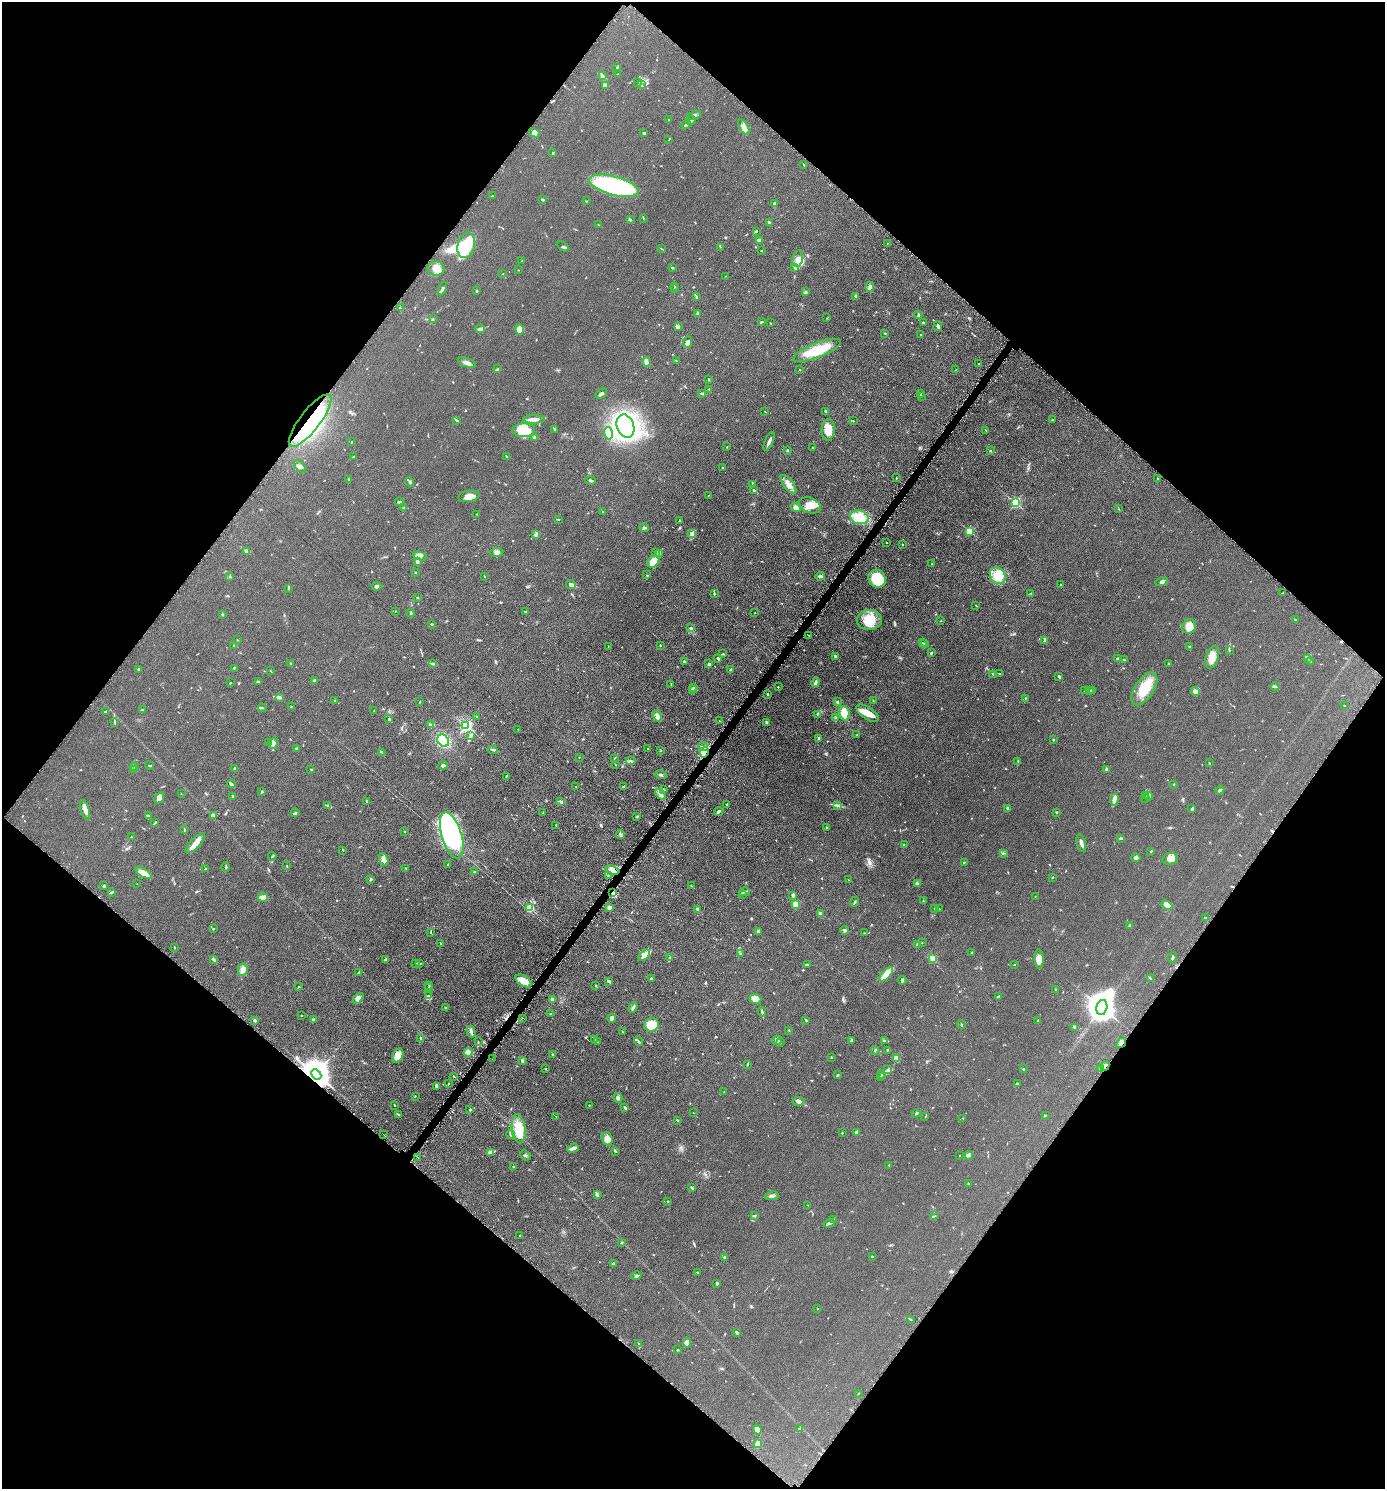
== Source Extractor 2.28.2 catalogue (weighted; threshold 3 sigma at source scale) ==
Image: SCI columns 150-5679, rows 10-5955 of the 5970 x 5964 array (HDU 1 of 3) = the unmasked area's bounding box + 8 px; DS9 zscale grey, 4 x 4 block average (1 PNG px = mean of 4 x 4 image px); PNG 1387 x 1491 px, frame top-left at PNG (2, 2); each listed source drawn as its Kron ellipse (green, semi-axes under 4 px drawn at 4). Shown black and unused: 50% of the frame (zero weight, under 4 of 8 exposures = <1% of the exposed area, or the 3 px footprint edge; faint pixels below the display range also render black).
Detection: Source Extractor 2.28.2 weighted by HDU 2 'WHT'. Background 0.0901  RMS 0.0078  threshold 0.032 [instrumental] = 3 sigma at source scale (4.09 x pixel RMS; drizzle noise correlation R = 1.36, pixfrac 0.8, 0.05/0.05 arcsec/px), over >= 5 px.
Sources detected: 819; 5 too faint to see at this stretch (4 x 4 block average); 7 inside a brighter object's white glare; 12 cosmic-ray / hot-pixel residue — neither listed nor drawn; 28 coinciding with a brighter row at this scale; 48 inside a brighter listed object's ellipse — not listed separately; of the other 719, all 500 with FLUX_AUTO >= 1.6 (the completeness limit of this list) listed and drawn (219 fainter detections not listed), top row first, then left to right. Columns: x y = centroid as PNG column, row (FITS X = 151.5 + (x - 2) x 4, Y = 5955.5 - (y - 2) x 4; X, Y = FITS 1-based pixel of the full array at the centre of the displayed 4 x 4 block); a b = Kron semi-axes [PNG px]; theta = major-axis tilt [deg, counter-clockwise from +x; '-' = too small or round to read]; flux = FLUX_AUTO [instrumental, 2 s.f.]
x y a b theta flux
617 67 3 2 - 3.2
618 74 2 2 - 2.1
602 76 3 2 - 16
638 82 2 2 - 2.1
606 85 4 3 - 6.4
641 85 3 2 - 2.1
694 115 7 2 15 7.1
669 119 2 2 - 2.2
691 120 5 2 - 5.3
686 124 5 2 - 6.3
744 127 8 3 -60 20
534 133 6 4 -30 11
644 133 4 2 - 4.2
669 139 2 2 - 1.6
553 153 2 2 - 4.5
803 164 3 2 - 2.2
614 186 25 9 -15 640
492 196 3 2 - 1.7
542 199 3 2 - 5.3
587 201 2 2 - 1.8
774 204 2 2 - 15
643 218 3 2 - 2.9
630 220 3 2 - 2.7
769 223 2 2 - 4.6
598 225 2 2 - 2.4
756 231 3 2 - 5.3
759 240 3 3 - 9
887 243 2 2 - 1.9
466 245 13 8 77 140
563 246 6 2 -29 7.3
720 247 3 2 - 1.9
661 249 3 2 - 2.7
761 250 2 2 - 3.8
798 259 8 5 77 33
522 261 2 2 - 2.2
672 267 3 2 - 4.6
795 267 3 2 - 2.7
436 269 8 7 - 40
518 270 2 2 - 2
503 274 2 2 - 1.8
725 276 2 2 - 1.9
675 287 2 2 - 1.7
870 287 5 3 - 11
442 289 7 2 65 8.5
674 289 3 2 - 2.8
476 291 3 2 - 5.8
806 292 3 2 - 3.6
856 296 3 2 - 14
697 297 2 2 - 3.9
400 308 3 2 - 3.1
698 313 3 2 - 8.3
918 314 3 2 - 5.9
827 318 2 2 - 1.6
433 319 2 2 - 2.6
762 321 2 2 - 2.2
770 323 2 2 - 1.6
924 323 3 2 - 2.7
938 326 5 3 - 7.9
678 327 4 3 - 7.7
480 329 5 2 - 16
520 329 5 4 - 47
885 333 2 2 - 4
920 335 2 2 - 2.1
688 342 6 4 90 15
817 350 25 7 21 150
676 361 2 2 - 1.8
467 362 9 3 -20 17
647 362 4 3 - 12
979 364 3 2 - 3.1
498 369 3 2 - 3.1
800 370 2 2 - 2
956 370 2 2 - 2.7
709 379 3 2 - 3.3
709 389 2 2 - 1.7
702 393 4 2 - 4.6
601 394 6 3 33 12
921 394 2 2 - 1.9
921 396 2 2 - 2.5
765 411 2 2 - 1.6
826 411 4 2 - 5.1
534 419 11 3 1 29
456 420 4 2 - 5.7
1052 420 3 2 - 2
310 421 32 10 52 280
853 421 2 2 - 2
625 426 12 8 -69 970
555 429 3 2 - 6.5
524 430 11 7 4 99
828 430 11 6 85 50
986 431 2 2 - 2.4
608 433 6 3 -74 45
534 437 3 3 - 5
769 441 10 2 67 17
352 442 2 2 - 2.8
727 447 2 2 - 2
813 448 2 2 - 13
787 450 3 2 - 2.9
990 451 2 2 - 3.2
353 457 3 2 - 2.1
507 457 3 2 - 5.5
300 466 7 4 -47 12
723 467 2 2 - 15
896 478 2 2 - 2.5
1158 478 2 2 - 2.4
348 480 3 2 - 3.7
590 480 5 2 - 6.1
409 482 5 2 - 9.2
752 484 3 2 - 3.5
789 484 11 5 -53 28
754 490 3 2 - 4.1
708 495 2 2 - 1.6
469 496 10 5 9 32
399 502 4 2 - 9.1
1016 503 2 2 - 490
810 505 11 7 -20 48
403 507 2 2 - 3.2
796 507 5 4 - 19
1119 509 2 2 - 1.7
602 511 2 2 - 2.4
477 514 3 2 - 2.5
859 517 9 7 -14 91
558 519 2 2 - 1.7
679 520 2 2 - 2.4
644 527 5 2 - 4.7
970 531 2 2 - 240
692 534 3 3 - 17
536 535 3 2 - 3.9
887 543 2 2 - 1.7
903 545 2 2 - 2.3
247 551 2 2 - 66
497 552 7 4 7 14
656 552 2 2 - 2.9
659 554 2 2 - 2.4
420 556 7 3 -11 16
417 561 3 2 - 12
653 562 7 5 48 46
932 564 2 2 - 2.2
415 572 2 2 - 2.3
647 575 2 2 - 2.6
230 576 2 2 - 2.2
820 576 4 2 - 14
998 576 9 7 -50 52
484 577 3 2 - 2.1
877 579 9 8 - 150
1161 582 6 3 7 8.9
571 585 5 2 - 21
1061 585 2 2 - 1.8
376 586 5 3 - 7.4
288 588 3 2 - 3.3
1031 593 2 2 - 2.7
1282 593 3 2 - 2.2
714 594 3 2 - 4.1
417 597 2 2 - 7.4
976 605 2 2 - 1.9
395 611 2 2 - 1.6
525 611 3 2 - 4.5
755 612 2 2 - 1.7
411 613 4 2 - 4.9
222 614 2 2 - 3.7
1295 619 3 2 - 2.5
869 620 12 10 2 96
941 621 2 2 - 2.2
431 624 3 2 - 5.4
1189 626 7 6 - 50
690 628 3 2 - 3.6
808 635 3 2 - 5
237 640 2 2 - 2
1045 640 4 2 - 5.8
922 642 2 2 - 1.8
924 644 2 2 - 3.3
234 645 3 2 - 2.9
660 645 2 2 - 3.4
608 646 2 2 - 2
1190 647 3 2 - 4.2
1229 650 3 2 - 2
931 653 2 2 - 5
723 654 3 2 - 5
835 656 3 2 - 5.7
1212 657 11 6 70 49
718 658 4 2 - 4.7
1118 658 3 2 - 4.9
1308 658 3 2 - 4.2
1124 660 2 2 - 2.3
1310 661 3 2 - 2.4
684 662 3 2 - 5.1
291 664 3 2 - 2.8
432 664 3 2 - 3.5
709 664 3 2 - 8.1
1168 664 3 2 - 2.8
234 668 3 2 - 2.9
139 669 2 2 - 7
730 669 2 2 - 6.5
271 671 3 2 - 2.1
992 674 2 2 - 2
1000 674 2 2 - 2.7
1059 676 3 2 - 5.5
315 680 2 2 - 9.4
259 682 4 2 - 5.7
816 682 5 2 - 7.8
230 683 2 2 - 3.4
671 684 2 2 - 2.4
1275 686 4 2 - 8.2
693 687 3 2 - 4.8
778 687 2 2 - 2.8
1144 689 18 9 57 110
692 690 2 2 - 3
1089 690 3 2 - 4.7
1084 691 2 2 - 2.4
1093 691 2 2 - 1.9
1195 691 5 4 - 22
767 694 3 2 - 3.3
279 697 4 3 - 9.4
1025 698 2 2 - 3.1
334 701 3 2 - 3.1
420 701 2 2 - 2.2
873 701 2 2 - 2
837 702 3 2 - 4.9
1344 705 2 2 - 1.7
291 706 2 2 - 2.5
262 708 4 2 - 4.5
143 710 4 2 - 5.2
374 710 2 2 - 2.9
105 712 3 2 - 4.9
844 713 7 5 -82 56
867 713 13 6 -36 48
817 714 3 2 - 3.2
476 716 2 2 - 1.9
657 716 6 3 -70 17
835 718 3 2 - 2.2
389 719 2 2 - 5.5
719 721 2 2 - 2.3
115 722 2 2 - 2.2
767 723 3 3 - 5.2
431 725 4 2 - 6.4
466 726 2 2 - 880
518 729 2 2 - 1.9
857 735 2 2 - 1.9
471 736 3 2 - 4.2
819 739 4 3 - 6.3
1053 740 2 2 - 3.2
443 741 7 5 -47 120
269 742 3 2 - 3.3
274 743 6 3 79 9.8
703 746 5 3 - 13
296 748 3 2 - 3.1
647 749 2 2 - 4.3
493 750 5 2 - 5.6
660 750 3 2 - 2.8
381 752 3 2 - 2.7
704 752 5 4 - 87
579 757 2 2 - 1.9
614 759 2 2 - 2.5
631 761 4 2 - 7.5
1018 761 2 2 - 1.7
1209 763 2 2 - 2.3
443 765 5 3 - 9.1
615 765 2 2 - 1.8
134 766 3 2 - 2.1
150 766 4 2 - 2.8
234 768 3 2 - 5.7
134 769 2 2 - 2.7
311 769 3 2 - 3.8
1107 769 2 2 - 45
661 775 6 3 -18 7.7
506 776 2 2 - 3.6
231 784 4 2 - 8.1
1174 784 2 2 - 2.7
576 786 2 2 - 2.8
623 787 4 2 - 8.8
664 790 2 2 - 1.6
1220 790 4 2 - 7.8
262 791 2 2 - 4.2
181 794 2 2 - 1.7
660 794 6 3 -50 14
1146 795 3 2 - 3.8
232 796 3 2 - 4.8
1149 796 4 2 - 6.7
159 798 6 4 56 27
1146 798 2 2 - 1.9
1114 800 6 3 79 12
366 801 2 2 - 2.6
561 802 4 3 - 8.6
727 804 3 2 - 3.7
328 805 3 2 - 4.1
838 806 3 2 - 3.1
1008 808 2 2 - 12
1192 809 3 2 - 8.9
85 810 10 3 -72 27
719 811 4 2 - 9.4
1056 812 2 2 - 4.4
295 813 4 2 - 4.3
542 813 2 2 - 1.8
148 816 4 2 - 4.1
213 816 3 3 - 17
637 816 3 2 - 2.8
155 823 3 2 - 3.7
556 825 2 2 - 3.2
827 828 2 2 - 6.1
184 830 2 2 - 2.9
405 832 2 2 - 1.7
620 834 4 3 - 6.9
452 835 24 10 -73 710
131 837 2 2 - 1.9
1121 838 3 2 - 4.7
195 843 13 5 46 33
1081 843 9 3 -75 15
904 845 2 2 - 1.9
343 850 2 2 - 1.7
1151 851 3 2 - 4.2
1003 853 3 2 - 2.2
272 856 4 2 - 3.6
1136 858 4 3 - 11
384 859 7 4 -73 18
1170 859 8 6 11 23
964 862 3 2 - 2.8
448 864 2 2 - 4.9
287 866 2 2 - 1.9
226 867 4 2 - 3.9
406 868 3 2 - 3.1
205 869 2 2 - 3.1
612 870 7 4 -18 49
474 871 3 2 - 2.2
144 873 9 3 -28 44
608 876 2 2 - 2.5
1053 877 2 2 - 3.7
371 880 2 2 - 2.5
848 880 2 2 - 1.9
918 883 3 3 - 6.5
137 884 2 2 - 1.6
104 886 3 3 - 4.5
691 886 3 2 - 3.1
112 892 4 2 - 5.3
613 892 2 2 - 7.6
745 892 5 2 - 5.9
742 894 3 2 - 5.5
793 895 3 2 - 20
1035 896 2 2 - 4.4
263 897 5 4 - 19
923 901 3 2 - 1.9
855 902 5 2 - 5.1
796 904 4 3 - 48
1167 905 6 3 -23 30
530 908 2 2 - 300
609 908 4 2 - 15
935 908 2 2 - 3.4
939 909 2 2 - 2.4
697 910 3 2 - 3.9
821 914 3 2 - 24
1205 918 2 2 - 4.1
1130 925 2 2 - 25
214 928 2 2 - 2.2
845 930 4 3 - 7.9
431 932 3 2 - 2.1
758 932 3 2 - 22
865 933 2 2 - 2.8
922 942 2 2 - 2
440 943 2 2 - 3.1
917 945 3 2 - 3
174 947 2 2 - 3.9
972 953 2 2 - 4
741 954 3 2 - 3.4
644 955 7 3 46 30
670 957 2 2 - 1.8
1172 957 5 2 - 6.5
214 959 4 2 - 5.4
933 959 2 2 - 210
1039 959 10 4 -87 33
385 960 3 2 - 7.9
416 963 3 2 - 2.2
419 963 3 2 - 4.5
1015 964 2 2 - 2.1
807 965 4 2 - 8.2
243 970 6 4 81 29
358 972 2 2 - 1.9
886 974 9 3 47 86
651 978 2 2 - 4.1
1150 979 4 2 - 5.2
902 980 4 3 - 6.3
524 981 9 5 -33 58
609 981 3 2 - 6.3
298 986 2 2 - 1.7
429 986 2 2 - 2
596 986 2 2 - 4.8
428 988 2 2 - 2.3
1056 989 2 2 - 2.3
428 996 3 2 - 5.1
998 996 3 2 - 6.7
358 998 6 3 45 15
552 999 2 2 - 23
755 999 6 4 -17 18
633 1007 5 2 - 11
1102 1007 8 5 76 8100
446 1008 3 2 - 3.7
762 1012 5 2 - 5.9
550 1014 2 2 - 2.2
301 1016 2 2 - 2
523 1018 2 2 - 1.9
612 1018 4 3 - 14
255 1020 4 2 - 8.2
313 1020 3 3 - 9.7
806 1020 4 2 - 3.7
1038 1021 3 2 - 2.8
651 1025 7 6 - 120
961 1025 4 2 - 3.5
1075 1027 3 2 - 4.3
789 1030 2 2 - 2.9
471 1032 6 2 -74 9.1
622 1032 3 2 - 2.6
421 1038 2 2 - 7.2
595 1039 3 2 - 2.1
777 1040 5 3 - 9
851 1040 3 2 - 4.1
639 1041 5 2 - 4.7
885 1041 4 2 - 4.2
478 1042 3 2 - 2.3
598 1042 2 2 - 4.1
781 1042 2 2 - 2.7
1121 1043 6 3 48 18
887 1050 3 2 - 3.7
875 1051 4 2 - 4.4
468 1052 4 4 - 52
552 1054 3 2 - 2.6
398 1056 7 5 62 47
831 1057 2 2 - 3.3
897 1058 3 2 - 5.7
492 1059 2 2 - 2
522 1061 3 2 - 4.4
748 1064 2 2 - 1.9
1105 1066 5 3 - 13
1100 1068 2 2 - 1.7
545 1069 2 2 - 7.8
1023 1069 2 2 - 12
888 1070 2 2 - 4
316 1074 5 4 - 8800
882 1074 3 2 - 7.1
837 1075 2 2 - 2
454 1076 3 2 - 2.4
881 1077 2 2 - 2
449 1083 2 2 - 2.1
1017 1083 3 2 - 3.5
436 1086 3 3 - 7.8
724 1092 2 2 - 1.7
415 1096 2 2 - 2.3
618 1098 5 3 - 7.5
799 1101 6 3 11 13
394 1105 2 2 - 3.5
589 1105 2 2 - 2.5
625 1107 4 2 - 4.5
470 1110 2 2 - 16
693 1113 2 2 - 1.8
916 1113 4 2 - 4.4
399 1115 3 2 - 2.4
555 1116 3 2 - 3.2
1045 1116 2 2 - 1.8
925 1117 2 2 - 1.7
963 1118 3 2 - 2.2
677 1120 2 2 - 4.2
519 1129 15 7 -83 94
856 1132 2 2 - 11
842 1133 2 2 - 2.8
383 1134 3 2 - 2.7
511 1135 4 2 - 6.1
607 1139 7 5 -71 22
573 1148 6 2 20 24
615 1151 2 2 - 2.7
490 1153 4 3 - 15
525 1155 5 2 - 5
959 1155 2 2 - 1.7
969 1155 4 3 - 8.1
418 1157 2 2 - 3.7
889 1165 2 2 - 3
513 1167 2 2 - 2.6
968 1184 2 2 - 4.2
692 1188 3 2 - 4.4
597 1195 3 2 - 4.5
772 1196 7 3 10 15
668 1201 2 2 - 3.4
807 1205 2 2 - 2.4
754 1215 4 2 - 3.7
935 1216 2 2 - 2.6
834 1220 4 2 - 5
829 1223 6 3 18 11
520 1235 2 2 - 3
621 1243 3 2 - 3
872 1256 2 2 - 4
725 1257 4 2 - 5
613 1263 3 2 - 6.3
698 1272 3 2 - 2.8
637 1276 5 2 - 6.9
717 1283 3 2 - 6.3
817 1308 2 2 - 2.6
911 1319 2 2 - 2.3
736 1332 3 2 - 7.2
687 1342 5 4 - 18
638 1343 2 2 - 1.9
677 1350 3 2 - 2.7
858 1394 2 2 - 1.7
799 1428 2 2 - 5.7
757 1429 5 3 - 20
758 1443 3 2 - 4.2
Overlapping masked pixels (flux is a lower limit): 8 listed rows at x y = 310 421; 808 635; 704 752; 612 870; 613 892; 1121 1043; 1105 1066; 316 1074
Diffuse or blended objects may show on this block-average render without a row.